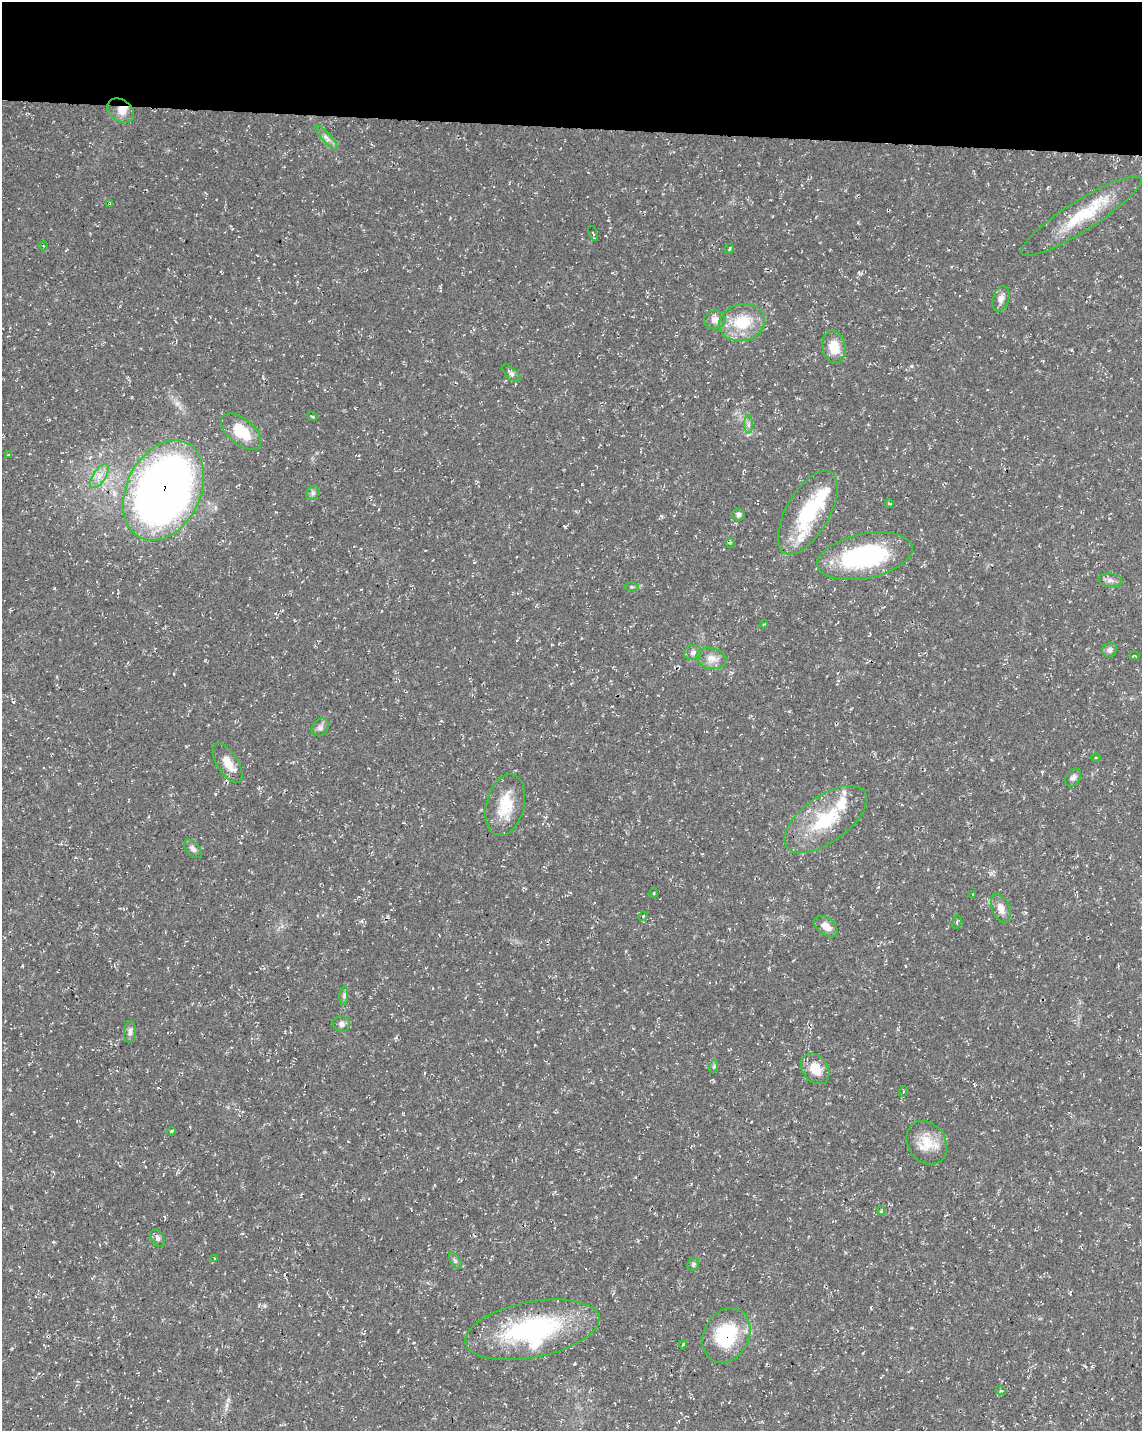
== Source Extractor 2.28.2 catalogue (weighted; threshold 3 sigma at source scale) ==
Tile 3 of 4 x 3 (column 3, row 1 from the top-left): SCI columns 2293-3432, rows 3147-4575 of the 4576 x 4806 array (HDU 1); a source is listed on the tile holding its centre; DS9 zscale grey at full resolution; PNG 1144 x 1433 px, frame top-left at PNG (2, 2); each listed source drawn as its Kron ellipse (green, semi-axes under 4 px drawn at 4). Shown black and unused: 9% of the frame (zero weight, under 3 of 4 exposures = <1% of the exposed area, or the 3 px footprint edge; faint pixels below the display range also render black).
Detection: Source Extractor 2.28.2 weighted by HDU 2 'WHT'; one run over the whole footprint, this tile lists its part. Background 0.0136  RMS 0.0022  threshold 0.01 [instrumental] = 3 sigma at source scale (4.5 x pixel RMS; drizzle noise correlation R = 1.50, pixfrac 1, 0.0396/0.0396 arcsec/px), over >= 5 px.
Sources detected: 70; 1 inside a brighter object's white glare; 2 cosmic-ray / hot-pixel residue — neither listed nor drawn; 6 inside a brighter listed object's ellipse — not listed separately; the other 61 listed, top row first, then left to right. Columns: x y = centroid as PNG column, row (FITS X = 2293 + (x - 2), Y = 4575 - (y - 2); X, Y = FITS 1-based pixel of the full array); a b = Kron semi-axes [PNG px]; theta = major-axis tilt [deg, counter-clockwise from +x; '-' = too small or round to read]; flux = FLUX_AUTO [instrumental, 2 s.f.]
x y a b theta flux
121 111 14 10 -36 2.2
327 138 16 4 -48 1
110 203 3 3 - 0.17
1081 216 71 15 32 12
593 234 8 3 -68 0.24
44 246 4 3 - 0.18
729 249 5 3 - 0.27
1001 299 13 8 73 1.3
715 320 11 9 10 1.4
742 323 23 18 14 8.3
834 347 16 11 -81 4.3
511 373 11 5 -42 0.7
312 416 5 3 - 0.2
749 425 9 4 -89 0.73
241 432 24 13 -39 7.2
9 455 2 2 - 0.22
99 476 14 6 55 1.7
164 490 53 37 64 170
313 493 7 6 - 0.6
889 503 4 2 - 0.17
808 512 47 21 60 16
738 515 6 6 - 0.7
730 543 4 4 - 0.27
865 556 48 22 11 29
1110 580 12 6 -7 0.91
631 587 7 4 1 0.39
764 624 4 3 - 0.2
1110 650 8 6 34 0.88
693 653 9 7 16 0.86
1135 656 4 3 - 0.23
712 658 15 10 -13 2.2
320 727 10 7 47 0.87
1096 758 4 3 - 0.18
228 763 22 10 -58 3.2
1073 777 10 6 56 0.78
505 805 31 19 76 7
825 819 48 23 35 14
193 849 11 6 -47 0.78
654 893 5 3 - 0.2
973 894 4 3 - 0.19
1001 908 15 8 -68 1.9
643 916 5 4 - 0.27
957 922 7 3 81 0.3
826 926 13 8 -38 2.2
344 996 9 3 85 0.52
342 1024 8 7 - 0.92
130 1032 11 6 86 0.79
714 1066 6 4 73 0.32
815 1069 17 12 -54 4.2
903 1092 5 3 - 0.24
171 1131 4 3 - 0.27
927 1143 23 18 -54 5.2
881 1211 4 4 - 0.2
157 1238 9 6 -58 0.75
214 1259 4 3 - 0.24
455 1261 9 5 -57 0.48
693 1264 6 5 - 0.49
532 1330 68 28 11 35
726 1335 28 22 62 14
683 1344 4 4 - 0.37
1001 1391 5 3 - 0.21
Overlapping masked pixels (flux is a lower limit): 4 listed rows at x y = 164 490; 808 512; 865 556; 726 1335
Unlisted compact peaks at least as high as the median listed source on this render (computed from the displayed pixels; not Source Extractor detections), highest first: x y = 911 366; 264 1306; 215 794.